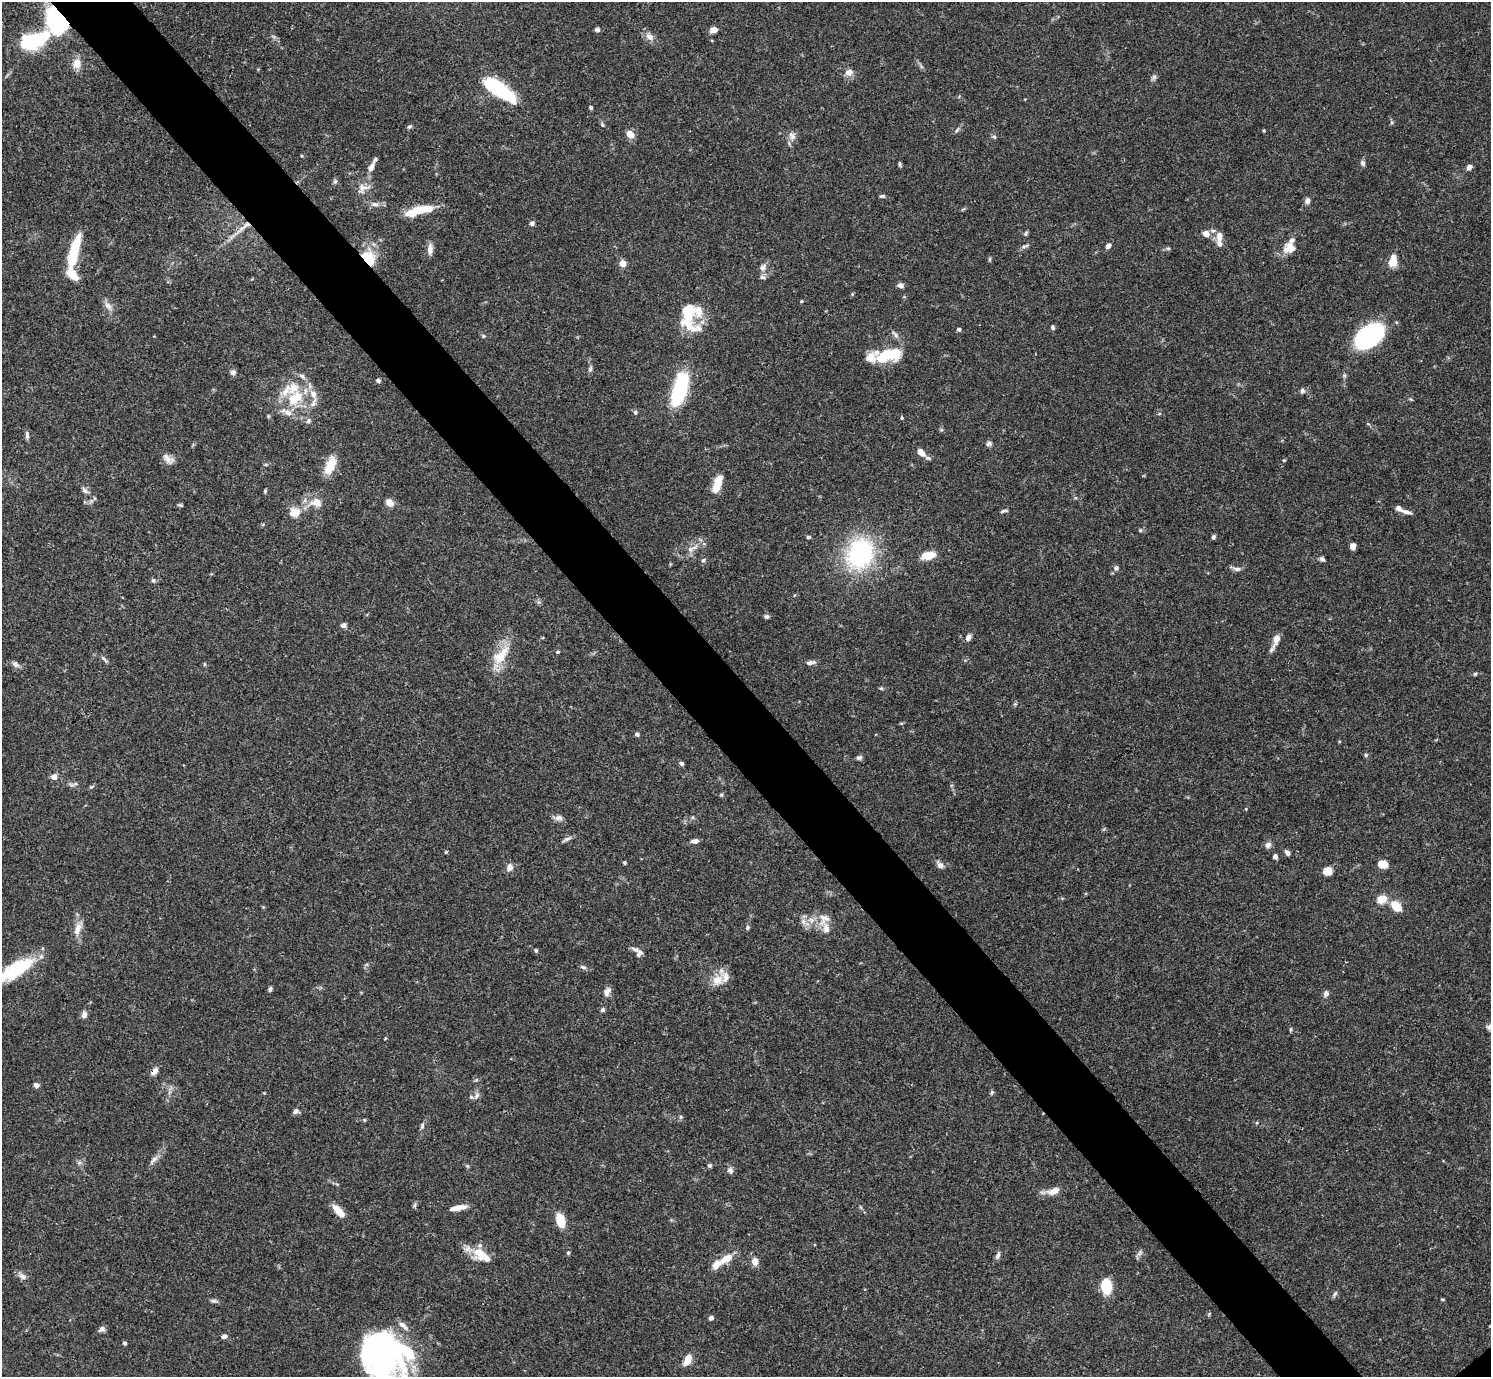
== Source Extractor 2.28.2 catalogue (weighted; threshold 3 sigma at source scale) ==
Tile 11 of 4 x 4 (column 3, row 3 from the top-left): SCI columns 2980-4468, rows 1534-2908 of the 5961 x 5958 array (HDU 1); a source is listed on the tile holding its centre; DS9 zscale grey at full resolution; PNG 1493 x 1379 px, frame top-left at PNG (2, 2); no overlay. Shown black and unused: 6% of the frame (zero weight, under 3 of 4 exposures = <1% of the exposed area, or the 3 px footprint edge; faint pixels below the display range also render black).
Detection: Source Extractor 2.28.2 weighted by HDU 2 'WHT'; one run over the whole footprint, this tile lists its part. Background 0.0692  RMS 0.0032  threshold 0.0144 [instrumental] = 3 sigma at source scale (4.5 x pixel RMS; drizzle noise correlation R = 1.50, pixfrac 1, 0.05/0.05 arcsec/px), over >= 5 px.
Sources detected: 201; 1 too faint to see at this stretch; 4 inside a brighter object's white glare — not listed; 21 inside a brighter listed object's ellipse — not listed separately; the other 175 listed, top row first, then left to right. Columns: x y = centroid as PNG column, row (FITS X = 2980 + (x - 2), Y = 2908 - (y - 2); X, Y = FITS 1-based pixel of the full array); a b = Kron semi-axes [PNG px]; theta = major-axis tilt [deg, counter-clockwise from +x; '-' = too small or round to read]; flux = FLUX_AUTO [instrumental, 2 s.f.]
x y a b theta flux
57 20 14 11 -60 91
597 30 7 5 -1 0.73
713 30 6 5 - 2.7
650 37 11 8 -39 2
34 40 38 17 21 22
77 64 12 10 83 3.1
848 72 9 9 - 2
1154 77 9 6 72 0.81
500 90 35 11 -37 28
591 107 4 4 - 0.54
602 125 5 4 - 0.44
409 127 7 4 39 0.52
957 130 7 4 46 0.56
1264 131 5 3 - 0.29
630 134 9 7 -55 3.1
792 136 14 7 -70 1.7
994 137 6 5 - 0.51
302 156 4 3 - 0.27
1363 163 7 6 - 0.87
900 164 8 4 -82 0.46
371 167 12 7 62 2.1
1469 167 7 5 43 1.4
335 181 6 5 - 0.6
363 188 20 12 20 3
882 196 7 4 0 0.56
1307 201 8 6 71 1.1
375 204 12 6 -10 1.4
424 209 24 9 3 7
532 223 6 6 - 0.83
246 225 17 5 41 2.7
1026 233 7 4 61 0.54
1206 233 7 6 - 2.6
1219 236 14 8 81 2.7
1025 246 12 4 19 0.72
1108 246 5 4 - 1.6
1168 248 6 4 0 0.5
1289 248 17 14 14 3.8
430 249 14 7 87 1.9
74 251 37 9 76 13
368 258 20 14 -45 8.8
990 259 6 4 72 0.38
1393 260 13 8 80 4.9
623 263 6 6 - 2.5
763 267 11 8 64 1.6
901 285 6 5 - 1.4
801 301 4 3 - 0.34
108 306 14 7 -49 1.8
687 313 36 19 -71 12
1053 327 6 5 - 0.62
959 329 4 4 - 0.76
895 334 15 5 -48 1.2
1369 336 29 17 40 39
883 357 20 11 45 7.2
590 369 8 5 81 0.78
233 372 6 6 - 1.1
302 376 10 5 -40 1.1
378 380 5 5 - 0.83
680 389 35 12 74 27
1302 391 7 6 - 0.81
295 398 23 16 48 11
635 412 6 5 - 0.58
268 416 6 3 72 0.33
902 418 4 4 - 0.47
308 421 8 5 61 0.69
941 430 6 3 18 0.39
27 435 10 5 -88 1
989 444 8 6 18 0.83
921 453 13 8 -46 2.3
168 459 17 8 -37 2.1
1284 460 4 3 - 0.32
330 465 22 10 68 6.5
718 482 18 8 74 5.6
85 491 10 6 -40 1.1
265 491 5 4 - 0.42
316 502 19 13 -1 4.3
389 503 9 7 -46 2.6
1004 511 9 3 10 0.57
294 512 13 10 7 4.3
1406 512 14 5 -14 1.5
1140 530 5 4 - 0.38
808 537 5 4 - 0.52
1213 537 5 4 - 0.72
1353 546 6 5 - 1.8
691 549 16 5 26 1.9
860 554 28 23 66 45
928 555 14 7 13 6
1322 559 6 5 - 0.84
703 560 7 5 34 0.69
1116 568 6 6 - 0.86
1237 569 11 5 -3 1.2
153 580 7 5 -74 0.6
766 616 6 6 - 0.71
343 625 6 5 - 1.2
968 638 7 6 - 1.2
1276 639 16 7 72 3
558 652 5 4 - 0.43
501 655 32 14 50 8.3
104 659 11 4 -40 0.76
810 662 12 5 9 1.3
15 664 10 7 -41 1.2
204 664 5 3 - 0.35
1475 674 5 4 - 0.42
881 688 5 5 - 0.46
637 734 6 4 -12 0.63
1366 755 5 5 - 0.48
859 757 7 5 13 0.78
681 763 6 5 - 0.66
54 777 5 4 - 3.3
91 787 6 5 - 0.51
721 795 5 5 - 0.41
559 818 11 7 -2 1.4
567 839 14 5 28 1
695 841 8 5 8 1.4
1268 845 8 6 37 1.5
446 852 4 4 - 0.33
1287 853 7 5 -46 0.98
1275 856 6 5 - 0.78
624 863 5 4 - 0.38
1382 864 8 6 -1 5.8
940 865 9 6 -45 1.6
510 867 9 7 85 1.8
1327 871 8 6 8 4.5
1381 899 9 8 - 4.4
1396 906 15 10 -48 4.6
824 919 21 14 54 4.2
803 921 9 7 -90 1.4
747 928 5 5 - 0.61
78 929 18 9 72 3
536 950 5 4 - 0.47
639 954 11 7 55 1.3
583 967 9 5 -15 0.72
15 970 43 14 32 19
718 980 16 14 23 4.4
270 989 7 4 81 0.63
607 992 11 7 62 1.7
1326 993 8 6 72 1.1
603 1010 5 5 - 0.72
84 1015 7 6 - 1.5
1489 1027 8 6 53 1
1291 1029 5 3 - 0.37
154 1071 9 6 51 1.9
476 1080 6 4 19 0.43
36 1085 6 5 - 1.2
992 1093 7 4 45 0.45
477 1095 10 5 61 1
296 1111 8 6 33 1.1
681 1117 5 5 - 0.49
364 1120 5 4 - 0.32
422 1126 8 5 73 0.74
153 1160 17 6 50 1.7
709 1166 5 5 - 0.56
730 1170 8 7 - 1.1
337 1184 6 4 -17 0.41
1054 1191 15 8 20 3.5
415 1205 7 4 71 0.55
457 1208 20 5 13 3.1
339 1211 15 6 -47 5
560 1221 12 7 -74 8
568 1253 5 4 - 0.47
481 1255 26 12 -35 7.3
998 1255 10 5 68 0.95
727 1258 18 8 33 4.3
755 1261 7 6 - 2.8
22 1276 12 7 -31 1.5
1106 1287 16 11 -83 7.9
1335 1294 7 5 66 0.7
1442 1299 4 3 - 0.35
214 1301 9 5 -9 0.79
711 1318 5 5 - 0.95
403 1325 16 6 -41 1.7
102 1329 9 6 32 1.1
224 1336 6 5 - 1.2
124 1343 4 4 - 0.65
382 1353 67 32 -55 65
687 1360 12 7 65 4.2
Overlapping masked pixels (flux is a lower limit): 5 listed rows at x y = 57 20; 34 40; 246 225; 368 258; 154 1071
Isophote crosses this tile's border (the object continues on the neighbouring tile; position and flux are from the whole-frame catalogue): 3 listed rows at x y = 15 970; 1489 1027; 382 1353